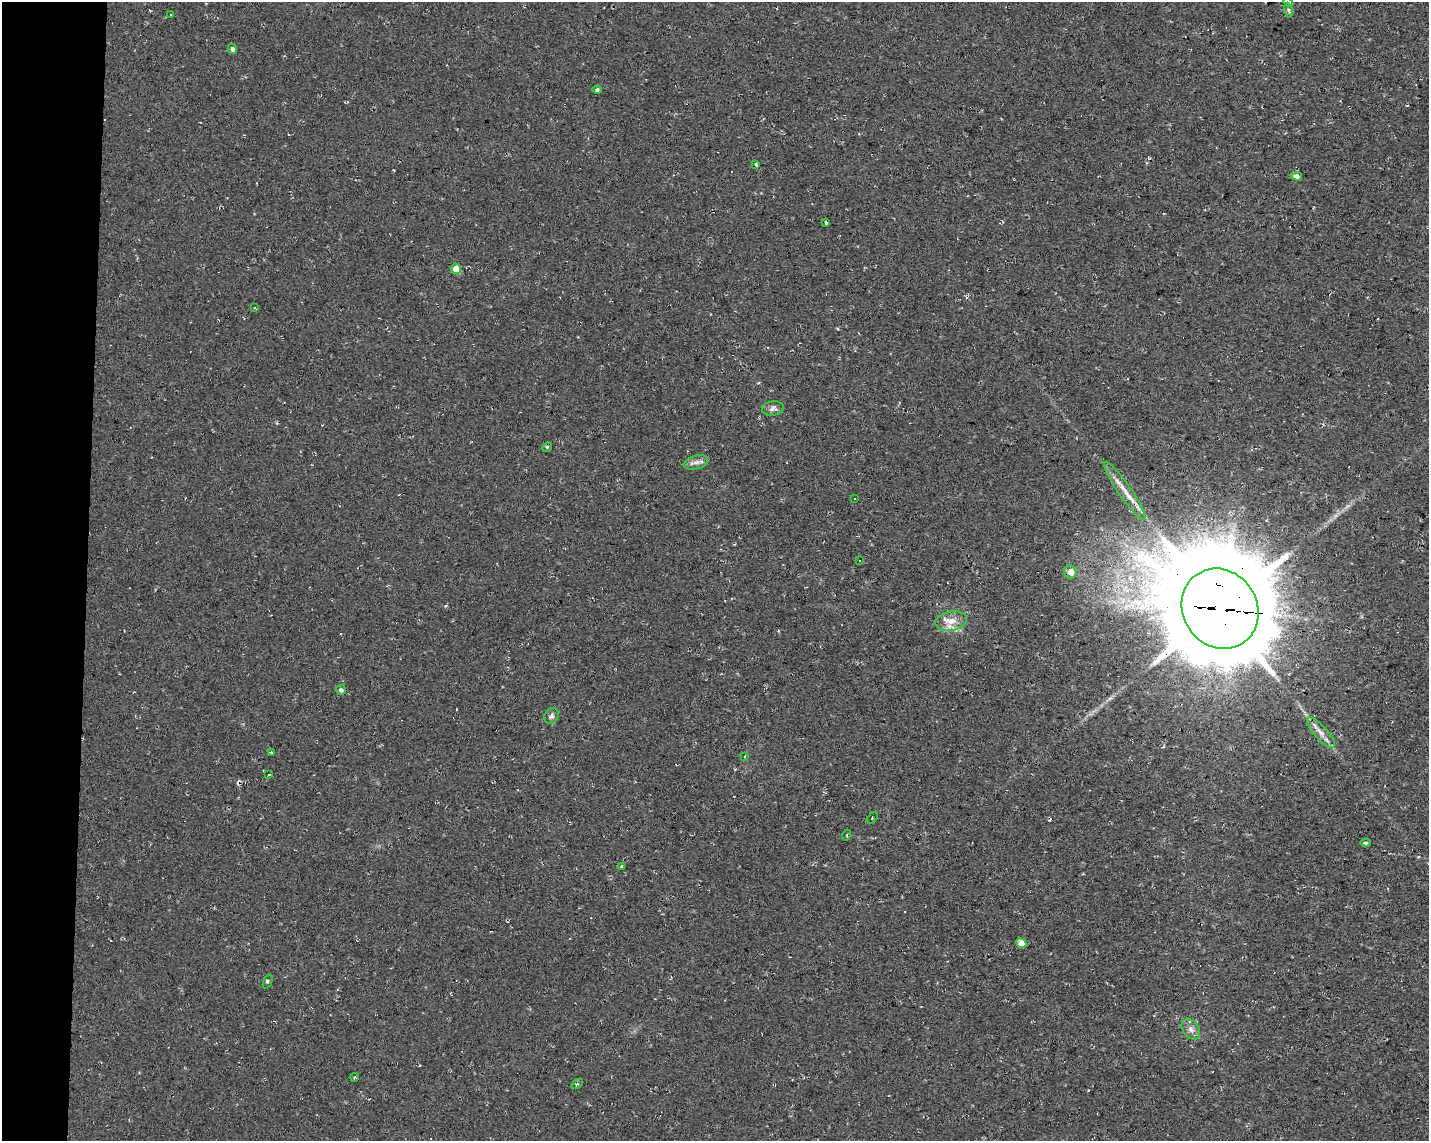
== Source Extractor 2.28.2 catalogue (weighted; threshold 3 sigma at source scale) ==
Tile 4 of 3 x 4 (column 1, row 2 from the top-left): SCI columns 281-1707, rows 2280-3418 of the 4791 x 4560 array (HDU 1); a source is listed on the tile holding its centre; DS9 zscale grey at full resolution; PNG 1431 x 1143 px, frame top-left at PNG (2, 2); each listed source drawn as its Kron ellipse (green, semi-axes under 4 px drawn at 4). Shown black and unused: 6% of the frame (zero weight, under 2 of 3 exposures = <1% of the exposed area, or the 3 px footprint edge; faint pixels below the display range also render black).
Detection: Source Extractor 2.28.2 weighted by HDU 2 'WHT'; one run over the whole footprint, this tile lists its part. Background 0.012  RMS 0.008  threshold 0.0358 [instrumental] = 3 sigma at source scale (4.5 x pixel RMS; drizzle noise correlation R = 1.50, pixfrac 1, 0.0396/0.0396 arcsec/px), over >= 5 px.
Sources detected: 49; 1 inside a brighter object's white glare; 13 cosmic-ray / hot-pixel residue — neither listed nor drawn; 1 inside a brighter listed object's ellipse — not listed separately; the other 34 listed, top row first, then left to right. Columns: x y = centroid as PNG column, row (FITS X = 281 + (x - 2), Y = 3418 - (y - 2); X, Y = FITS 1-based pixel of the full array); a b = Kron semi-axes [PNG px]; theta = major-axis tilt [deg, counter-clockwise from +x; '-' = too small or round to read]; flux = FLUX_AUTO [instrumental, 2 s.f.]
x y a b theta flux
1288 2 5 4 - 1.1
1289 10 7 3 -81 1.2
170 15 3 2 - 0.84
232 49 5 4 - 2.4
597 90 5 4 - 1.6
756 164 4 3 - 1.5
1296 176 5 4 - 4
826 223 3 3 - 13
456 269 5 5 - 14
254 308 3 3 - 0.65
773 408 11 7 8 3.2
547 447 5 3 - 1
696 462 12 6 14 4
1125 491 35 6 -56 11
854 499 3 3 - 1.6
860 561 3 2 - 1.3
1070 572 6 6 - 7
1220 609 41 37 -57 18000
951 621 16 9 12 9.2
341 690 5 5 - 2.2
551 716 8 6 58 2.8
1321 733 19 6 -48 6.2
271 752 3 3 - 2.4
745 756 4 2 - 0.61
269 775 4 2 - 0.87
872 818 7 2 47 0.89
847 835 5 3 - 0.69
1365 843 5 4 - 1.4
621 867 4 3 - 0.9
1021 943 5 5 - 11
268 982 7 2 68 1
1191 1029 11 8 -52 4
355 1077 4 3 - 0.75
577 1084 6 3 35 0.99
Overlapping masked pixels (flux is a lower limit): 2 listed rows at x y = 1296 176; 1220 609
Isophote crosses this tile's border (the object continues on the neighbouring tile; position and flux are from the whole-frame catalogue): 1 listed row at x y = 1288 2